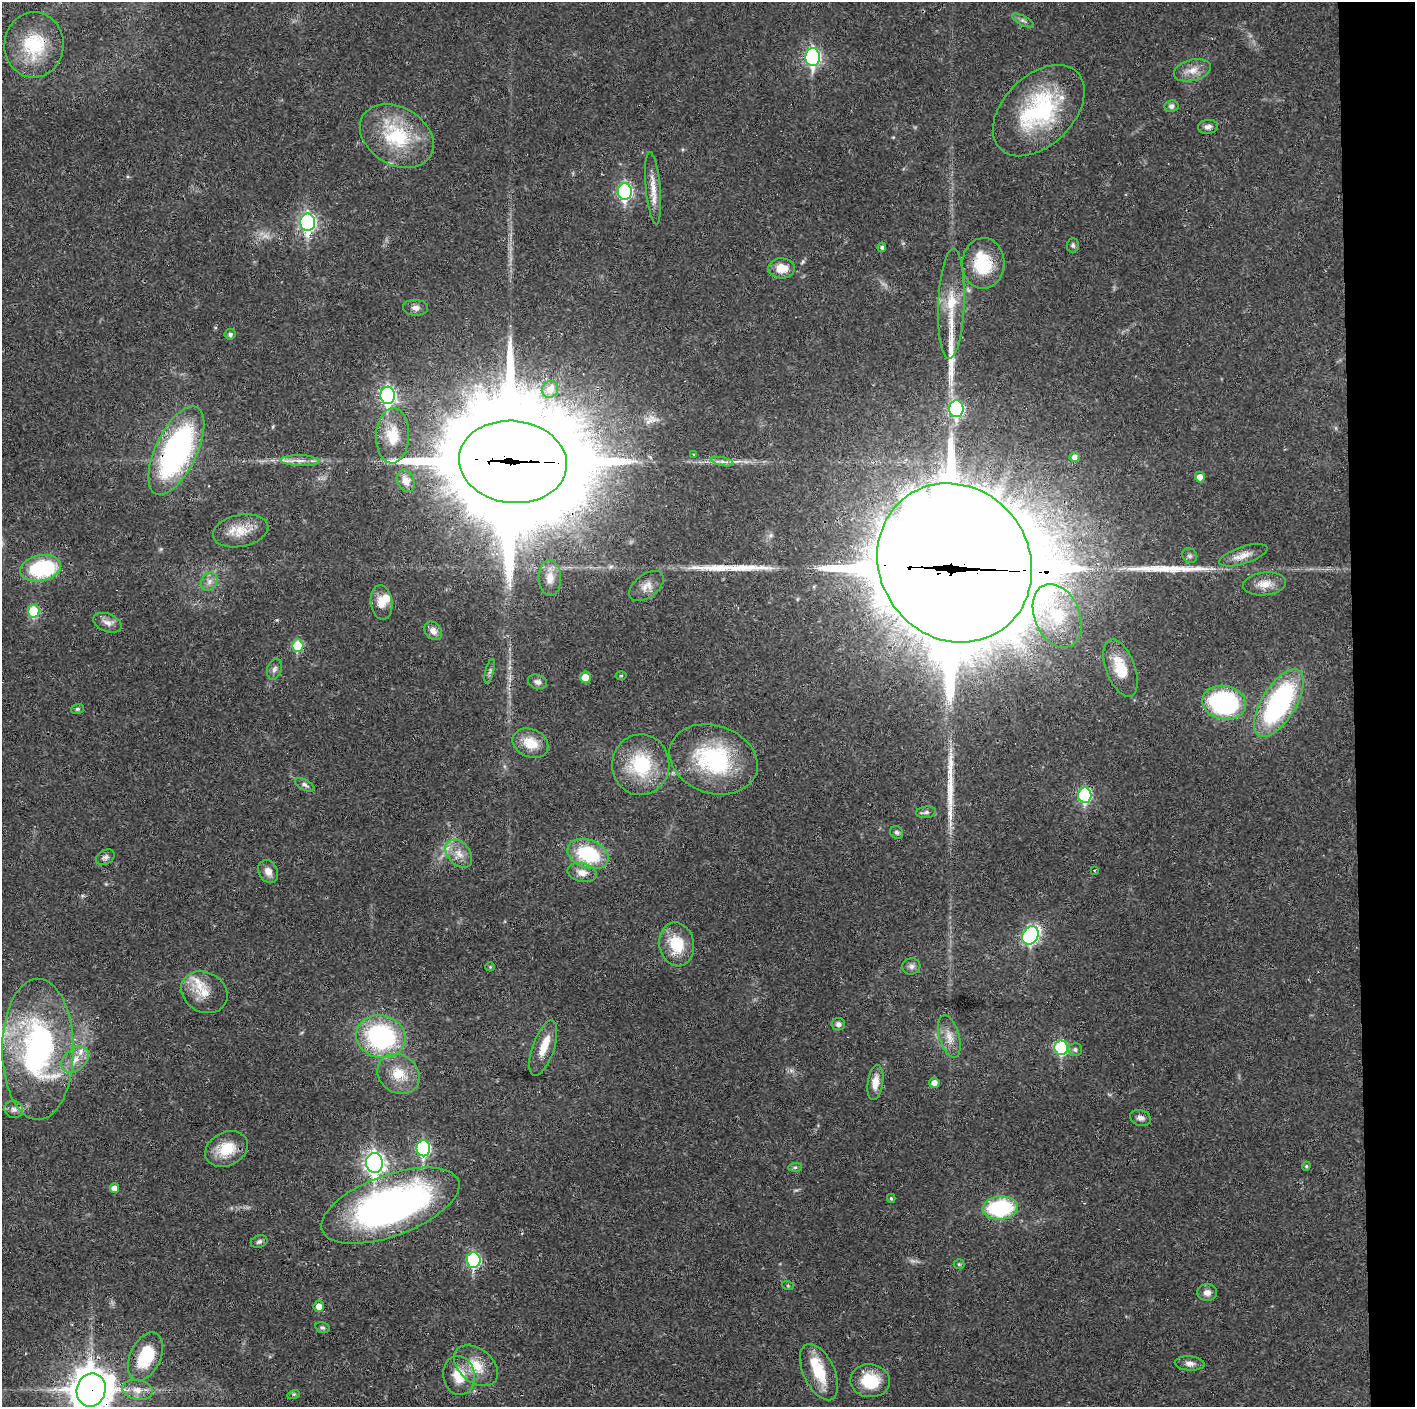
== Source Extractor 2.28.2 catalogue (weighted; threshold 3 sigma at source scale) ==
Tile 6 of 3 x 3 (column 3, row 2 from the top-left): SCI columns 2827-4239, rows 1406-2810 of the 4239 x 4216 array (HDU 1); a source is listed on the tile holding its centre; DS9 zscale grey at full resolution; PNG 1417 x 1409 px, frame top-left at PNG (2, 2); each listed source drawn as its Kron ellipse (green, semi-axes under 4 px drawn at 4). Shown black and unused: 4% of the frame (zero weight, under 3 of 4 exposures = <1% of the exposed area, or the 3 px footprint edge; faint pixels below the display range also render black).
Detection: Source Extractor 2.28.2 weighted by HDU 2 'WHT'; one run over the whole footprint, this tile lists its part. Background 0.027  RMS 0.0023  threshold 0.0105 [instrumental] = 3 sigma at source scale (4.5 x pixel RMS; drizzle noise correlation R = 1.50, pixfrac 1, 0.05/0.05 arcsec/px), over >= 5 px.
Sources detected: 129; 1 too faint to see at this stretch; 4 inside a brighter object's white glare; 1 cosmic-ray / hot-pixel residue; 5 long thin detections or spike segments (spike, bleed or trail) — neither listed nor drawn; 8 inside a brighter listed object's ellipse — not listed separately; the other 110 listed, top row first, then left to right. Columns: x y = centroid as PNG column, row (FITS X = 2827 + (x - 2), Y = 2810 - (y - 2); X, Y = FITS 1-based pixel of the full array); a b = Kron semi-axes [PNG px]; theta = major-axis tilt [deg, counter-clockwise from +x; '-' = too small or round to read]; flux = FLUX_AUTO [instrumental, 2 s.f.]
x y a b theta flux
1023 21 12 4 -28 0.7
34 45 32 29 86 14
813 57 9 7 88 51
1192 70 19 10 15 2.8
1171 106 7 6 - 0.85
1039 111 54 35 45 29
1208 127 10 7 5 1
397 136 39 28 -31 18
653 188 36 7 -85 3.2
625 192 8 7 - 43
308 222 9 7 90 64
1073 245 7 6 - 0.55
882 247 5 4 - 0.48
983 263 25 21 87 11
782 268 13 10 -1 3.5
951 304 55 13 88 9.3
415 308 12 8 -3 1.3
230 334 5 5 - 0.6
550 389 8 8 - 2.4
388 395 8 7 - 60
956 409 8 7 - 41
393 436 27 16 88 6.1
176 451 48 20 64 56
694 455 3 3 - 0.35
1075 457 5 5 - 1.2
300 461 19 5 -2 1.8
513 462 54 41 -7 11000
722 462 11 4 -11 0.87
1200 477 5 5 - 1.6
406 481 11 8 -67 1.6
241 531 28 16 11 5
1243 555 25 8 18 2.5
1190 556 8 7 - 0.73
955 563 82 75 -54 12000
41 568 20 13 12 21
550 578 18 11 -88 3
209 582 9 7 60 1.2
1265 584 21 11 6 3
646 586 20 11 37 2.3
381 602 17 11 -82 3
34 611 6 5 - 10
1057 616 33 22 -67 12
107 623 15 9 -22 1.6
433 631 10 8 -48 1.6
298 646 6 5 - 10
1121 668 30 14 -69 7.4
274 669 11 7 71 0.94
490 671 12 3 75 0.54
621 676 5 3 - 0.28
585 677 5 5 - 2.4
538 682 10 7 -19 0.92
1224 703 22 17 -11 38
1279 703 38 17 59 45
77 709 6 5 - 0.43
530 743 18 14 -24 5.2
713 759 45 34 -19 25
641 765 30 28 88 15
305 785 10 5 -28 0.74
1085 795 7 6 - 27
926 812 10 5 7 0.68
897 832 7 6 - 0.54
459 854 16 11 -49 2.8
588 854 21 14 -20 16
105 857 10 7 31 0.84
1094 870 4 3 - 0.24
268 871 12 9 -60 1.9
582 873 15 9 -13 2.4
1030 935 10 7 57 38
677 944 22 17 -79 8.3
911 966 9 8 - 0.89
490 967 4 4 - 0.24
204 992 24 20 -30 4.7
838 1024 7 6 - 0.98
949 1036 22 10 -74 2.8
381 1037 25 21 -15 34
543 1048 29 11 71 4.2
1061 1048 7 6 - 22
38 1049 70 36 90 62
1075 1050 7 6 - 0.77
75 1060 16 11 41 2.9
398 1074 22 19 -37 6.1
875 1082 17 7 82 2.8
934 1083 5 5 - 1.5
14 1109 9 8 - 1.1
1141 1118 11 7 -16 1.2
423 1148 8 7 - 35
227 1149 22 16 26 6.7
374 1163 10 8 -86 120
1306 1166 4 4 - 0.3
795 1167 7 4 1 0.44
114 1188 5 4 - 1.5
891 1198 4 3 - 0.33
390 1206 73 30 20 100
1000 1208 18 11 5 22
259 1241 8 6 23 0.69
473 1260 8 7 - 30
959 1264 5 5 - 0.3
788 1286 6 4 -19 0.25
1207 1293 10 8 -4 1.4
319 1306 5 5 - 2
322 1328 7 5 -15 0.45
145 1357 26 15 65 12
1190 1363 15 7 -4 1.3
476 1366 25 16 -39 5.9
819 1372 30 15 -65 8.3
459 1375 20 16 -82 5.4
870 1381 20 16 -8 8.4
91 1390 17 14 78 690
137 1390 15 9 -10 2.4
294 1394 6 4 17 0.34
Overlapping masked pixels (flux is a lower limit): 7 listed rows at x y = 34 45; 983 263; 176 451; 513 462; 955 563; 1085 795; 91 1390
Isophote crosses this tile's border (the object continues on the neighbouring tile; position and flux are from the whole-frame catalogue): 1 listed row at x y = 91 1390